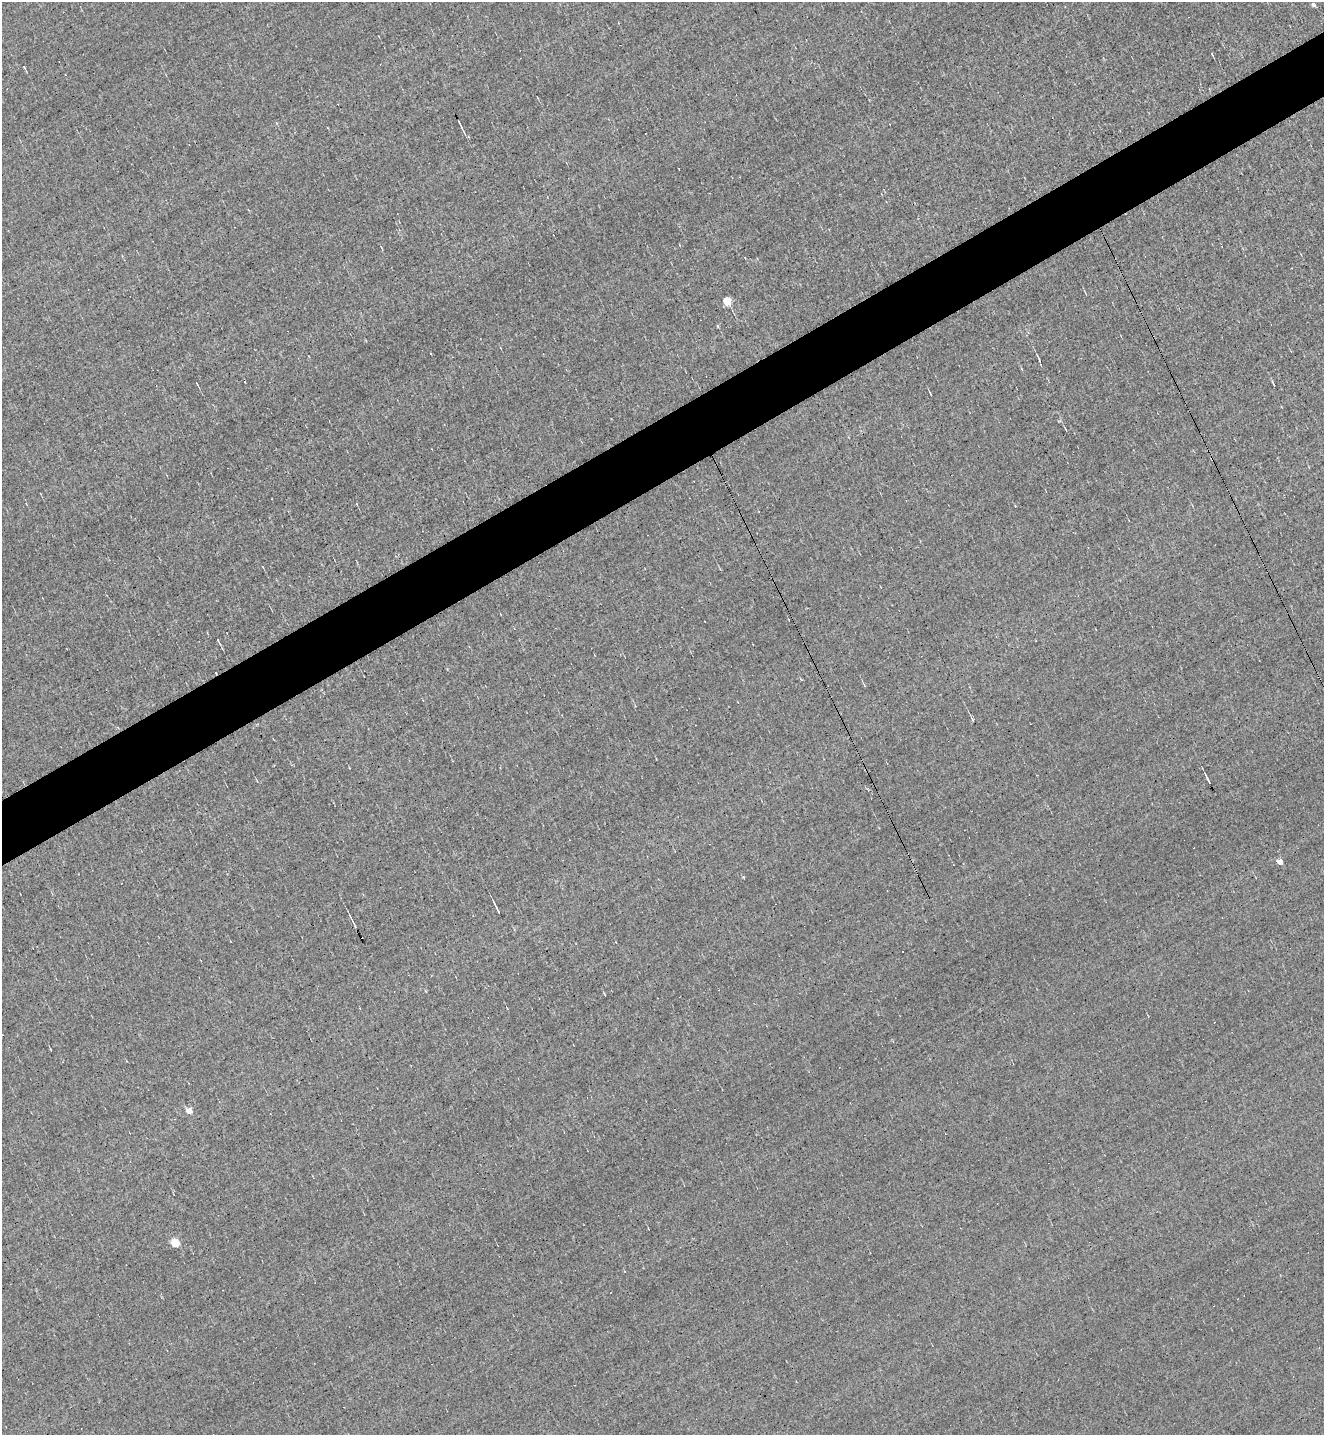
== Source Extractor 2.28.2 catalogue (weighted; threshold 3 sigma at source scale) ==
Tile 10 of 4 x 4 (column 2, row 3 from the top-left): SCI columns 1474-2795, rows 1434-2866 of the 5725 x 5731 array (HDU 1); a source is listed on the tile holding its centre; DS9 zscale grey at full resolution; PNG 1326 x 1437 px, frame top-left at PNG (2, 2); no overlay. Shown black and unused: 5% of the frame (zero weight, under 3 of 5 exposures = <1% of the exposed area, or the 3 px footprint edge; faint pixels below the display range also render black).
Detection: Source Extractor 2.28.2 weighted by HDU 2 'WHT'; one run over the whole footprint, this tile lists its part. Background 6.80e-04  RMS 0.043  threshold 0.194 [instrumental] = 3 sigma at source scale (4.5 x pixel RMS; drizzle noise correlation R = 1.50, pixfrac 1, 0.05/0.05 arcsec/px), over >= 5 px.
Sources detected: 28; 7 cosmic-ray / hot-pixel residue — not listed; the other 21 listed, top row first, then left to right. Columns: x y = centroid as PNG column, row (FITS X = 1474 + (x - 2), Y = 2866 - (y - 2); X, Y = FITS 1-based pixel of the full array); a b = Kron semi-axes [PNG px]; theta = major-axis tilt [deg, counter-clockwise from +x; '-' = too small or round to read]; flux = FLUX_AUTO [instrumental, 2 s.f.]
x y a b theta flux
1313 4 4 4 - 13
24 67 5 2 - 3.6
460 123 12 2 -65 7.7
727 300 5 4 - 140
718 326 5 3 - 3.8
1039 359 9 2 -76 5.8
197 384 4 2 - 3.3
1273 384 9 2 -65 4.8
930 394 5 2 - 4
1066 430 5 2 - 3.3
218 641 10 3 -64 7.5
972 720 5 3 - 4.9
1208 779 10 2 -63 11
257 781 4 3 - 4.7
1280 862 4 4 - 52
497 909 13 2 -64 12
354 925 7 2 -68 7.6
360 1008 2 2 - 3.9
189 1111 5 4 - 70
175 1243 5 5 - 180
625 1272 3 2 - 3.5
Unlisted compact peaks at least as high as the median listed source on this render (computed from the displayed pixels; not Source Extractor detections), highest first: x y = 743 877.